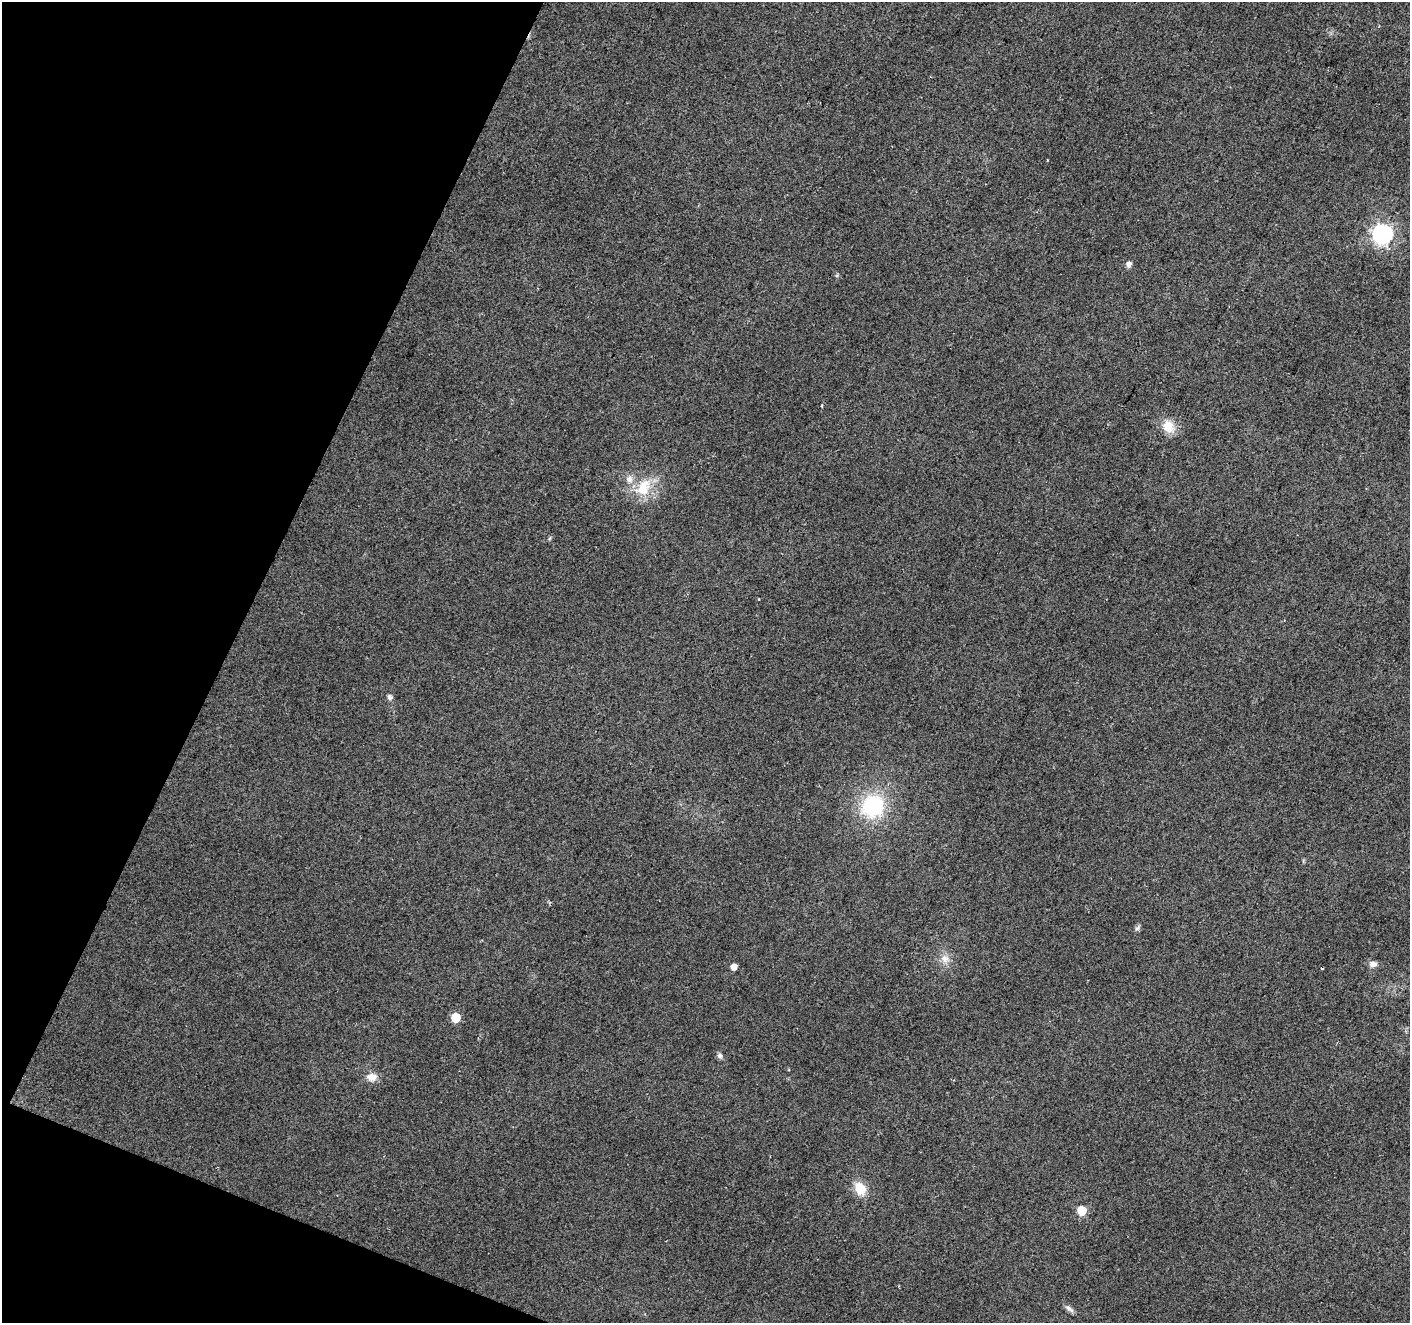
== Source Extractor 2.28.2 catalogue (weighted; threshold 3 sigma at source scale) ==
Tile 9 of 4 x 4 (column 1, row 3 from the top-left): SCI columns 8-1415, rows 1592-2912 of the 5639 x 5759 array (HDU 1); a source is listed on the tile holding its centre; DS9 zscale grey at full resolution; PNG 1412 x 1325 px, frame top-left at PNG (2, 2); no overlay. Shown black and unused: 20% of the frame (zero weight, under 2 of 3 exposures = <1% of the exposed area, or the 3 px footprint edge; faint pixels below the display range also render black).
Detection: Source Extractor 2.28.2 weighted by HDU 2 'WHT'; one run over the whole footprint, this tile lists its part. Background 0.0396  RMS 0.0086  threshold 0.0385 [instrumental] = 3 sigma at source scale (4.5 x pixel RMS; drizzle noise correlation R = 1.50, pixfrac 1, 0.0396/0.0396 arcsec/px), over >= 5 px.
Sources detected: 21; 2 cosmic-ray / hot-pixel residue — not listed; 1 inside a brighter listed object's ellipse — not listed separately; the other 18 listed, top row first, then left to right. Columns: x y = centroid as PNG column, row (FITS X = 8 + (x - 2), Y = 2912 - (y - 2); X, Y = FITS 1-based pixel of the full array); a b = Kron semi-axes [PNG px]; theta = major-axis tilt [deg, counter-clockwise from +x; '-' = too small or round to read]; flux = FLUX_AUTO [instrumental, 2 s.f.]
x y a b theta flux
1382 234 8 8 - 360
1129 264 5 5 - 4.6
1168 426 15 13 -71 14
643 488 26 17 61 25
550 538 6 4 70 1.1
759 600 3 3 - 2.5
390 697 7 6 - 2.5
873 806 28 25 52 61
1137 928 7 5 43 1.9
945 959 12 10 -47 7
1373 964 10 7 -6 4
734 967 5 4 - 7.3
456 1018 6 6 - 28
720 1056 7 7 - 2.4
372 1077 12 10 4 7.7
860 1189 15 11 -63 16
1082 1210 6 6 - 33
1069 1308 14 5 -40 3.5